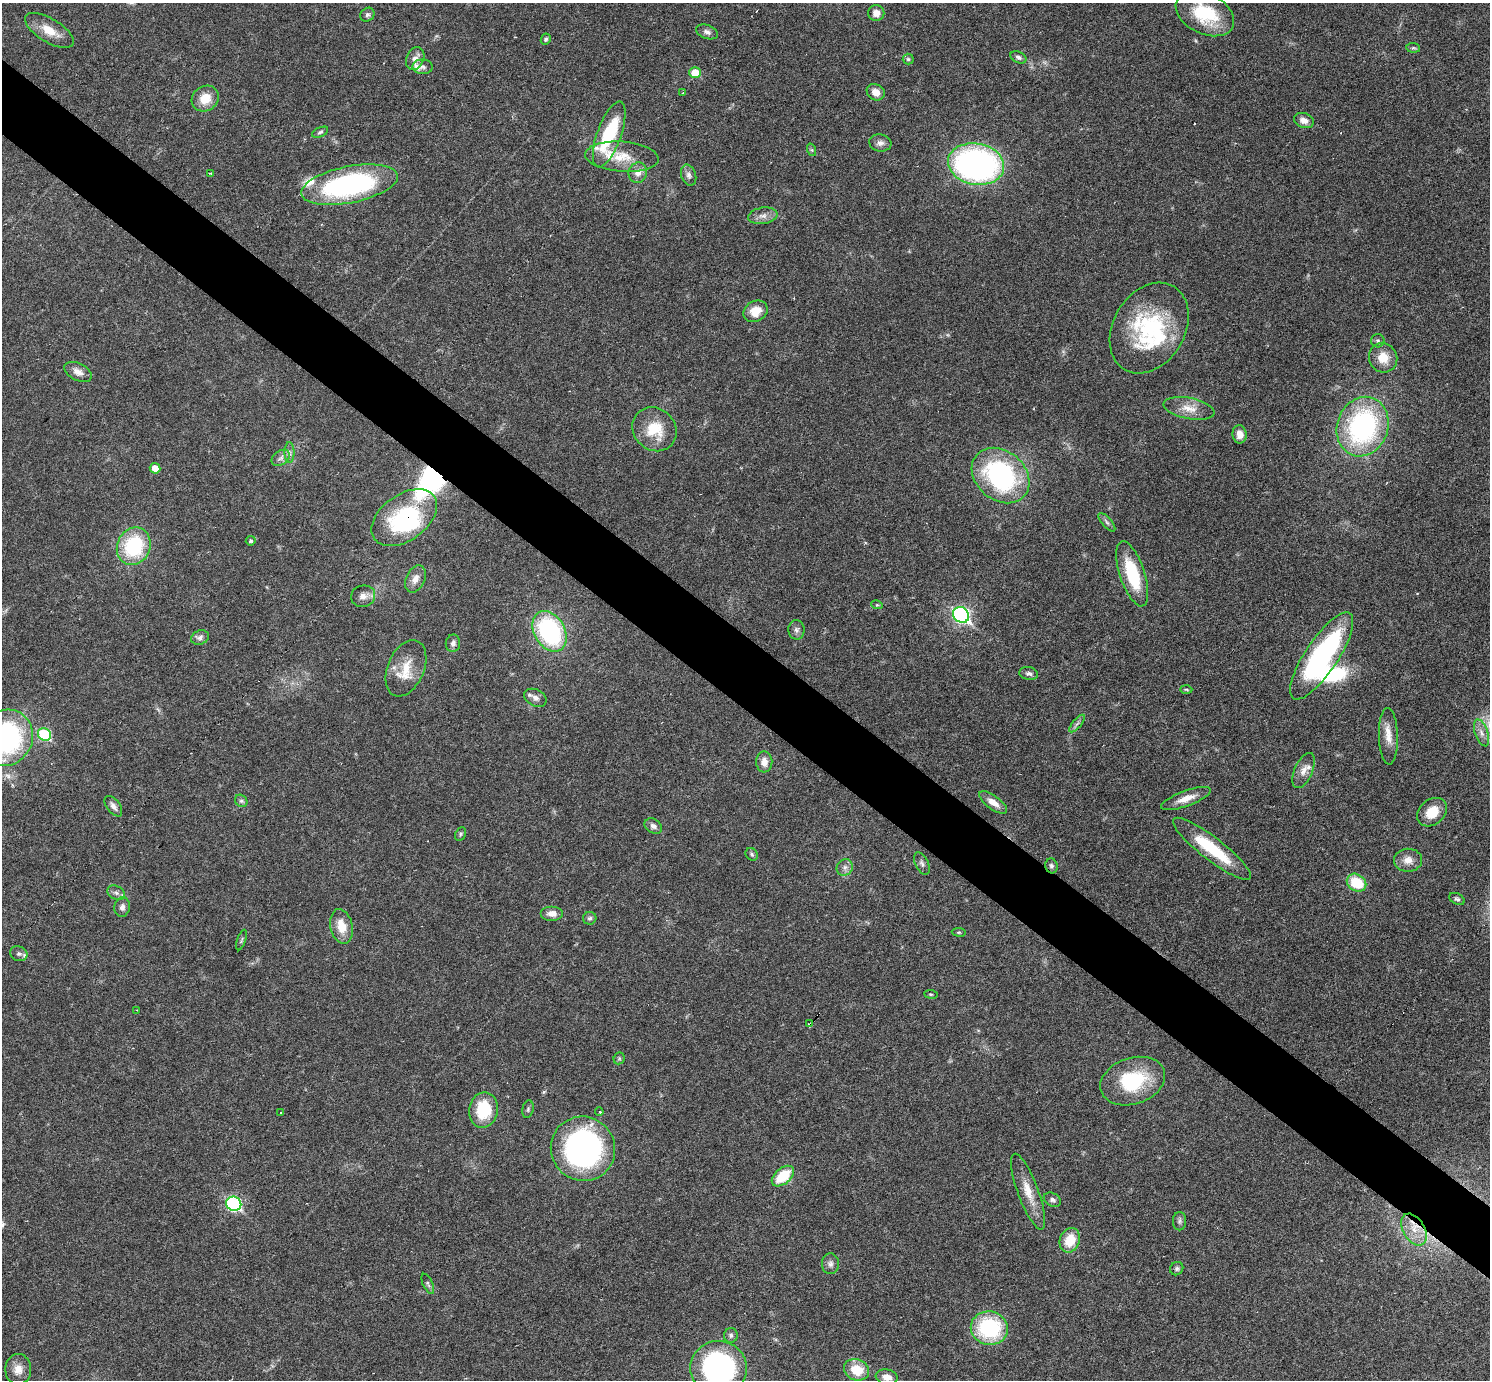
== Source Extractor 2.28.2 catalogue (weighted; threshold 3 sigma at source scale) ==
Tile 11 of 4 x 4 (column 3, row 3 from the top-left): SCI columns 2978-4465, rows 1672-3049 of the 5953 x 5957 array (HDU 1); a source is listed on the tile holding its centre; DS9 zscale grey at full resolution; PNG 1492 x 1382 px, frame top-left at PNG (2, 3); each listed source drawn as its Kron ellipse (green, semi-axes under 4 px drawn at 4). Shown black and unused: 5% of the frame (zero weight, under 3 of 6 exposures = <1% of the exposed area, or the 3 px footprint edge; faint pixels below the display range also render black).
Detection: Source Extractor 2.28.2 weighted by HDU 2 'WHT'; one run over the whole footprint, this tile lists its part. Background 0.0199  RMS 0.0021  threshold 0.00846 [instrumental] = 3 sigma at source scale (4.09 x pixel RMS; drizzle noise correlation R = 1.36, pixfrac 0.8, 0.05/0.05 arcsec/px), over >= 5 px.
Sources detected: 124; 5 inside a brighter object's white glare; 2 cosmic-ray / hot-pixel residue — neither listed nor drawn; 3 inside a brighter listed object's ellipse — not listed separately; the other 114 listed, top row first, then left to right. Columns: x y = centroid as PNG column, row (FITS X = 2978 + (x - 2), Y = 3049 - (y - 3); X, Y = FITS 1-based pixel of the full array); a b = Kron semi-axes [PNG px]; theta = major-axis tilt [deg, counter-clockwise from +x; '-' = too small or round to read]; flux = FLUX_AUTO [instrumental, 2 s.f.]
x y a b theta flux
876 13 8 8 - 1.4
1205 14 31 20 -26 10
367 15 7 6 - 0.46
49 30 27 12 -31 3.4
707 32 11 7 -20 0.75
546 39 6 5 - 0.39
1413 48 7 5 -6 0.35
1018 57 8 5 -24 0.5
415 59 12 8 66 1.3
908 59 5 5 - 0.36
422 67 10 7 -1 0.72
695 73 6 5 - 4
876 92 9 8 - 1.7
682 93 3 3 - 0.22
205 99 14 12 35 3.4
1304 121 10 7 -20 1.3
320 132 8 4 26 0.4
609 134 35 12 70 15
880 143 11 8 -9 0.93
812 150 6 4 -71 0.29
622 157 37 15 -4 5.4
976 164 28 20 -10 62
210 173 3 2 - 0.31
638 173 10 9 - 1.4
689 175 11 7 -72 0.82
349 185 49 18 11 38
763 216 15 8 9 1.3
755 311 12 10 30 3
1149 328 48 35 59 21
1378 341 7 6 - 0.41
1383 358 15 14 - 3.1
78 372 15 8 -26 1.4
1189 408 26 10 -11 2.7
1363 427 30 25 69 35
654 429 23 20 -44 6.5
1240 434 9 7 -82 1.6
290 453 10 5 -90 0.69
281 458 10 7 35 0.89
155 468 5 5 - 1.8
1001 476 31 24 -40 32
404 518 37 23 36 20
1107 522 11 5 -49 0.51
251 541 5 4 - 0.49
134 546 19 16 65 14
1132 574 34 12 -72 10
415 579 14 9 65 1.6
363 596 12 10 16 1.3
877 605 6 3 -17 0.24
961 615 8 7 - 48
796 630 10 8 -90 0.73
549 631 22 15 -60 26
200 638 9 7 24 0.76
453 643 9 7 81 0.73
1322 656 51 16 56 35
406 668 29 18 66 4.7
1029 674 9 6 -8 0.63
1186 689 6 4 -2 0.26
535 698 12 8 -26 0.98
1077 724 11 3 50 0.47
1481 733 14 6 -71 1.2
44 734 7 6 - 13
1388 736 28 9 -88 2.6
6 738 29 26 54 36
764 762 10 8 -88 1.6
1304 771 19 9 66 1.7
1186 799 26 7 20 2.3
241 801 7 5 -41 0.45
993 802 16 6 -35 1.9
113 806 12 6 -53 0.88
1432 812 16 12 40 3.8
653 826 9 7 -34 0.89
460 834 7 5 62 0.34
1212 849 48 11 -38 9.7
752 854 7 5 -47 0.42
1408 860 14 11 1 1.9
922 864 12 6 -64 0.66
1051 866 7 6 - 0.53
845 867 8 7 - 0.89
1356 883 10 8 -34 7
116 893 9 6 -29 0.73
1457 899 8 5 -29 0.44
122 907 10 7 79 0.9
552 913 11 7 0 1.3
590 918 7 6 - 0.47
341 926 17 11 -77 3.3
959 932 7 3 -8 0.22
242 940 11 2 72 0.25
19 954 9 7 -22 0.65
931 994 7 3 -8 0.22
137 1010 3 3 - 0.12
810 1024 4 3 - 0.8
619 1058 6 5 - 0.29
1133 1081 33 23 19 13
528 1109 9 5 80 0.42
483 1110 18 14 79 8.1
599 1112 4 3 - 0.24
281 1113 3 2 - 0.25
583 1149 32 32 - 53
783 1176 13 8 40 6.6
1028 1192 40 10 -70 3.8
1052 1200 9 6 -27 0.61
234 1204 7 7 - 28
1180 1221 9 6 89 0.56
1414 1230 17 10 -59 3.3
1070 1240 12 10 67 4.4
830 1264 10 8 -88 0.86
1177 1269 7 6 - 0.47
428 1284 11 5 -65 0.39
989 1328 19 16 -10 18
731 1335 7 6 - 0.48
719 1368 28 27 - 42
18 1369 15 13 90 2
856 1370 13 10 -24 4.4
887 1377 11 7 -9 1.4
Overlapping masked pixels (flux is a lower limit): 4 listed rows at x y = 404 518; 1051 866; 810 1024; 1414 1230
Isophote crosses this tile's border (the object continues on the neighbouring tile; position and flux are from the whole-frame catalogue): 4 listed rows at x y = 1205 14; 1481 733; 6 738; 719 1368